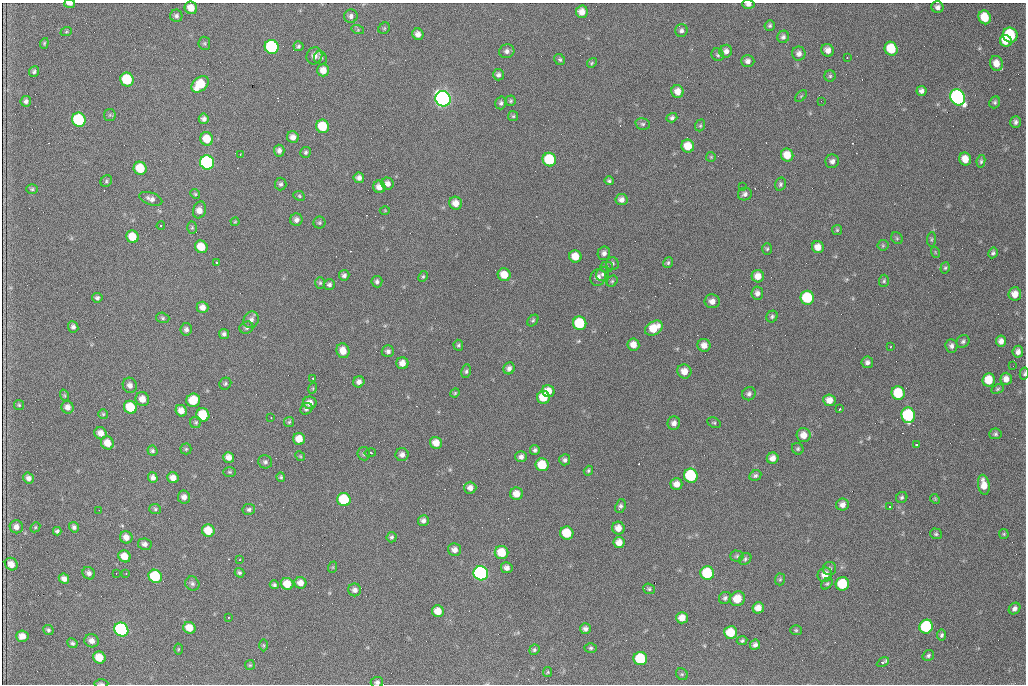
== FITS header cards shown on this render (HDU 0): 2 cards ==
NAXIS1  =                 1024 /fastest changing axis
NAXIS2  =                  682 /next to fastest changing axis

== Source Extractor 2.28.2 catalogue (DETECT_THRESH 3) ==
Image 1024 x 682 px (HDU 0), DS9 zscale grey, 1 PNG px = 1 image px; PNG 1028 x 686 px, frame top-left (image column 1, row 682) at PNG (2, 3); each listed source drawn as its Kron ellipse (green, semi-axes under 4 px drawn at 4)
Background 2230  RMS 32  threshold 96.4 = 3 sigma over >= 5 px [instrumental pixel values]
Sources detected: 306; all 306 listed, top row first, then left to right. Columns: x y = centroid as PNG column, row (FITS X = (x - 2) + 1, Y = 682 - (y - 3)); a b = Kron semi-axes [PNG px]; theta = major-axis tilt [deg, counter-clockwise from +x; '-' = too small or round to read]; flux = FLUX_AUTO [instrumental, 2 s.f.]
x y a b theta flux
69 4 5 3 - 9.1e+03
748 4 6 4 -5 7.1e+03
937 7 6 5 - 7.7e+03
191 8 6 6 - 2.3e+04
582 12 6 6 - 1.8e+04
176 16 6 6 - 5.7e+03
351 16 7 6 - 7.7e+03
985 17 7 6 - 4.8e+04
770 25 5 5 - 4.0e+03
384 28 6 5 - 3.2e+03
358 30 6 4 -18 2.9e+03
681 30 6 6 - 6.4e+03
66 32 6 4 19 2.5e+03
418 34 6 5 - 1.1e+04
1010 35 7 7 - 1.5e+05
783 37 6 5 - 6.3e+03
1006 41 6 5 - 2.9e+04
44 43 5 4 - 2.5e+03
204 43 6 5 - 3.3e+03
298 46 5 5 - 4.1e+03
272 47 7 7 - 2.4e+05
891 49 7 6 - 6.7e+04
828 50 6 6 - 1.3e+04
507 51 8 7 - 8.0e+03
726 51 6 6 - 9.5e+03
799 54 7 6 - 9.6e+03
718 55 6 6 - 4.1e+03
314 56 9 7 67 1.4e+04
320 58 7 6 - 5.3e+03
847 58 3 2 - 3.4e+03
560 60 6 5 - 4.3e+03
748 61 6 6 - 8.2e+03
592 63 5 4 - 2.7e+03
996 63 7 6 - 2.2e+04
323 70 6 6 - 1.8e+04
34 71 5 5 - 4.8e+03
498 75 6 5 - 5.8e+03
830 76 6 5 - 3.8e+03
127 80 7 6 - 1.0e+05
200 84 10 6 43 6.3e+04
677 91 6 6 - 1.7e+04
921 91 5 5 - 7.4e+03
801 96 7 4 45 2.8e+03
958 97 8 7 - 5.9e+05
443 99 8 7 - 1.2e+06
26 101 5 5 - 6.2e+03
511 101 5 5 - 3.3e+03
821 101 2 2 - 9.7e+02
995 102 6 5 - 4.3e+03
501 103 6 5 - 4.8e+03
110 115 6 6 - 3.4e+03
513 116 5 5 - 3.0e+03
672 118 5 4 - 5.0e+03
204 119 5 5 - 6.9e+03
79 120 7 6 - 2.0e+05
1016 122 6 5 - 6.3e+03
643 124 7 5 -14 4.4e+03
700 125 6 4 69 2.9e+03
322 126 7 6 - 6.5e+04
293 137 6 5 - 1.2e+04
207 139 7 6 - 3.9e+04
688 146 6 6 - 3.7e+04
279 151 6 5 - 7.7e+03
306 152 5 5 - 4.0e+03
240 154 2 2 - 1.2e+03
787 155 6 6 - 3.0e+04
711 157 5 5 - 2.6e+03
965 159 6 6 - 2.5e+04
549 160 7 6 - 1.3e+05
832 161 7 6 - 7.7e+03
981 161 6 4 80 3.9e+03
207 162 7 7 - 3.6e+05
140 168 7 6 - 6.0e+04
359 178 5 5 - 8.9e+03
106 181 6 5 - 3.8e+03
609 181 4 4 - 3.9e+03
281 184 6 5 - 5.1e+03
388 184 6 6 - 1.0e+04
780 184 6 5 - 4.5e+03
379 187 6 6 - 1.4e+04
742 187 3 2 - 1.7e+03
32 189 6 5 - 3.4e+03
195 194 5 4 - 2.7e+03
745 194 7 6 - 7.0e+03
299 196 6 4 -24 2.9e+03
151 199 12 6 -19 1.0e+04
621 200 6 5 - 9.7e+03
456 203 6 6 - 1.9e+04
199 210 8 6 72 1.5e+04
385 210 5 3 - 1.9e+03
296 220 6 6 - 8.1e+03
235 222 4 4 - 1.9e+03
319 223 6 6 - 3.9e+03
161 226 4 3 - 6.4e+03
192 228 6 5 - 3.0e+03
837 230 5 5 - 2.9e+03
132 237 6 6 - 4.0e+04
897 238 6 5 - 3.5e+03
932 239 7 4 84 3.1e+03
883 245 5 5 - 2.7e+03
201 247 6 6 - 3.6e+04
818 247 6 6 - 1.9e+04
767 249 6 5 - 3.4e+03
935 252 5 3 - 2.0e+03
604 253 7 6 - 7.6e+03
993 253 5 4 - 4.4e+03
575 256 6 6 - 3.0e+04
217 262 3 3 - 4.7e+03
612 263 6 6 - 4.6e+03
668 263 6 5 - 3.6e+03
607 267 6 5 - 4.0e+03
945 268 6 4 73 3.1e+03
602 274 7 6 - 5.2e+03
344 275 5 5 - 6.2e+03
504 275 6 6 - 3.0e+04
423 276 6 4 63 3.2e+03
758 276 6 6 - 1.9e+04
598 277 8 7 - 1.2e+04
612 281 6 5 - 2.9e+03
884 281 6 5 - 3.6e+03
377 282 6 5 - 5.8e+03
320 283 6 5 - 3.2e+03
329 284 5 5 - 5.6e+03
757 293 6 6 - 8.7e+03
1015 294 7 6 - 1.9e+04
97 298 5 5 - 4.9e+03
807 298 7 6 - 1.2e+05
712 301 7 7 - 1.2e+04
202 307 6 5 - 1.3e+04
772 317 6 5 - 4.4e+03
163 318 7 5 -17 3.9e+03
251 320 8 7 - 1.0e+04
533 320 6 4 49 3.3e+03
580 323 7 6 - 1.2e+05
73 327 6 5 - 6.4e+03
246 328 7 6 - 4.9e+03
654 328 9 6 32 4.3e+04
186 329 6 6 - 7.3e+03
224 334 5 5 - 6.0e+03
963 341 7 6 - 5.0e+03
1001 341 5 5 - 1.2e+04
458 345 5 5 - 3.4e+03
633 345 6 6 - 1.7e+04
704 345 6 6 - 1.5e+04
951 346 7 6 - 7.1e+03
890 347 3 2 - 1.5e+03
343 351 7 6 - 2.2e+04
388 351 6 6 - 7.3e+03
1018 352 6 5 - 9.5e+03
867 362 6 6 - 7.4e+03
402 363 6 6 - 1.6e+04
1013 366 2 2 - 1.0e+03
509 368 6 5 - 8.0e+03
466 371 7 5 79 4.5e+03
684 371 7 7 - 2.0e+04
1024 374 6 4 77 3.5e+03
313 378 3 3 - 6.0e+03
1006 379 6 5 - 1.4e+04
989 380 7 6 - 4.8e+04
359 382 6 5 - 8.6e+03
225 384 6 5 - 4.1e+03
130 385 8 7 - 9.9e+03
313 388 5 3 - 2.1e+03
998 389 6 4 28 3.2e+03
548 391 6 6 - 2.7e+04
455 393 5 4 - 2.4e+03
898 393 7 6 - 7.9e+04
749 394 7 6 - 6.8e+03
64 395 6 4 -71 2.6e+03
543 397 6 6 - 4.9e+04
142 399 7 6 - 1.8e+04
193 400 7 6 - 5.4e+04
829 400 6 6 - 1.8e+04
310 403 7 6 - 1.6e+04
19 405 5 5 - 3.0e+03
67 407 6 6 - 1.2e+04
130 407 7 6 - 7.0e+04
306 409 6 5 - 5.3e+03
840 409 3 2 - 3.3e+03
181 411 6 5 - 1.6e+04
103 414 5 5 - 2.7e+03
203 415 7 6 - 7.1e+04
908 415 8 7 - 1.9e+05
271 418 2 2 - 1.2e+03
196 422 5 5 - 3.7e+03
289 422 5 5 - 3.1e+03
674 423 7 6 - 1.0e+04
714 423 7 5 -28 3.1e+03
101 433 6 6 - 1.6e+04
995 434 6 5 - 4.2e+03
804 435 7 7 - 2.0e+04
299 439 6 6 - 2.6e+04
107 443 7 6 - 2.5e+04
436 443 6 5 - 2.0e+04
917 444 3 2 - 4.4e+03
186 449 5 5 - 3.4e+03
798 449 6 5 - 3.9e+03
535 450 5 4 - 5.2e+03
152 451 5 5 - 4.3e+03
370 453 6 3 10 3.5e+03
364 454 7 6 - 5.1e+03
402 455 6 6 - 9.4e+03
300 456 5 4 - 2.3e+03
229 457 5 5 - 1.3e+04
521 457 5 5 - 7.8e+03
773 458 6 5 - 1.4e+04
565 460 5 5 - 5.9e+03
265 462 7 6 - 5.5e+03
542 465 6 6 - 5.9e+04
588 471 5 4 - 3.6e+03
229 472 6 5 - 3.2e+03
755 475 6 5 - 4.9e+03
691 476 7 7 - 1.7e+05
281 477 4 4 - 3.2e+03
28 478 5 5 - 8.6e+03
153 478 5 5 - 7.9e+03
173 478 6 5 - 1.5e+04
676 484 6 5 - 1.4e+04
984 485 10 6 -80 2.3e+04
470 488 6 6 - 1.2e+04
516 494 6 6 - 2.1e+04
184 497 6 6 - 1.2e+04
902 497 6 5 - 4.0e+03
935 499 5 4 - 2.5e+03
344 500 7 6 - 1.2e+05
842 505 6 6 - 1.1e+04
620 506 7 5 67 5.4e+03
890 506 3 3 - 4.4e+03
155 509 6 5 - 3.5e+03
249 509 6 5 - 4.8e+03
99 510 2 2 - 1.1e+03
423 520 5 5 - 7.9e+03
16 527 6 6 - 1.0e+04
35 527 5 4 - 2.9e+03
74 527 5 5 - 5.8e+03
618 528 6 6 - 1.6e+04
57 531 4 4 - 4.4e+03
208 531 6 6 - 4.2e+04
567 533 7 6 - 6.0e+04
936 534 6 5 - 3.6e+03
1004 534 5 4 - 2.8e+03
126 537 6 6 - 1.4e+04
392 537 5 5 - 4.4e+03
619 542 6 5 - 1.8e+04
145 544 7 6 - 8.7e+03
455 550 7 6 - 1.1e+04
502 552 7 6 - 5.1e+04
124 556 6 5 - 2.7e+04
737 556 6 5 - 4.0e+03
745 559 7 5 40 4.3e+03
240 560 3 2 - 2.6e+03
11 564 7 6 - 1.7e+04
333 567 6 3 72 2.4e+03
507 568 6 5 - 9.4e+03
830 569 6 6 - 5.7e+03
89 573 6 5 - 8.8e+03
116 573 3 2 - 1.6e+03
126 573 3 2 - 1.2e+03
239 573 5 4 - 4.4e+03
481 573 7 7 - 5.8e+05
707 573 7 6 - 1.1e+05
825 575 7 7 - 2.1e+04
155 576 7 6 - 1.1e+05
64 579 5 5 - 1.0e+04
780 579 6 5 - 3.5e+03
300 583 6 5 - 1.5e+04
192 584 7 6 - 5.3e+03
287 584 6 6 - 3.4e+04
827 584 6 4 47 3.4e+03
842 584 7 6 - 9.0e+04
274 585 4 4 - 4.6e+03
649 589 6 5 - 3.7e+03
355 590 6 6 - 9.0e+03
725 598 6 5 - 5.1e+03
737 599 8 7 - 3.3e+04
758 608 6 5 - 1.8e+04
1015 609 6 5 - 7.6e+03
438 611 6 6 - 2.6e+04
228 617 3 2 - 5.1e+03
682 618 6 5 - 1.7e+04
926 627 7 6 - 1.9e+05
189 628 6 5 - 2.9e+04
585 629 5 5 - 7.1e+03
48 630 5 4 - 4.0e+03
121 630 7 6 - 3.9e+05
796 630 6 5 - 3.3e+03
731 632 6 6 - 5.4e+04
942 635 5 4 - 4.5e+03
22 636 6 5 - 1.7e+04
92 641 7 6 - 1.3e+04
742 641 5 4 - 3.4e+03
72 643 5 5 - 4.3e+03
263 645 6 4 -89 2.9e+03
755 645 5 5 - 7.1e+03
591 648 6 4 1 3.6e+03
178 649 5 3 - 2.2e+03
534 650 5 4 - 4.0e+03
928 655 6 5 - 4.1e+03
99 657 6 6 - 3.9e+04
640 659 7 6 - 1.2e+05
883 662 6 3 29 1.1e+04
250 665 5 5 - 3.0e+03
548 672 5 4 - 2.5e+03
682 674 6 5 - 3.7e+03
377 682 6 5 - 6.0e+03
101 684 7 3 -1 3.1e+03
At the frame edge (FLAGS 8, measured only in part): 5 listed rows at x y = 69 4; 748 4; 1024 374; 377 682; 101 684